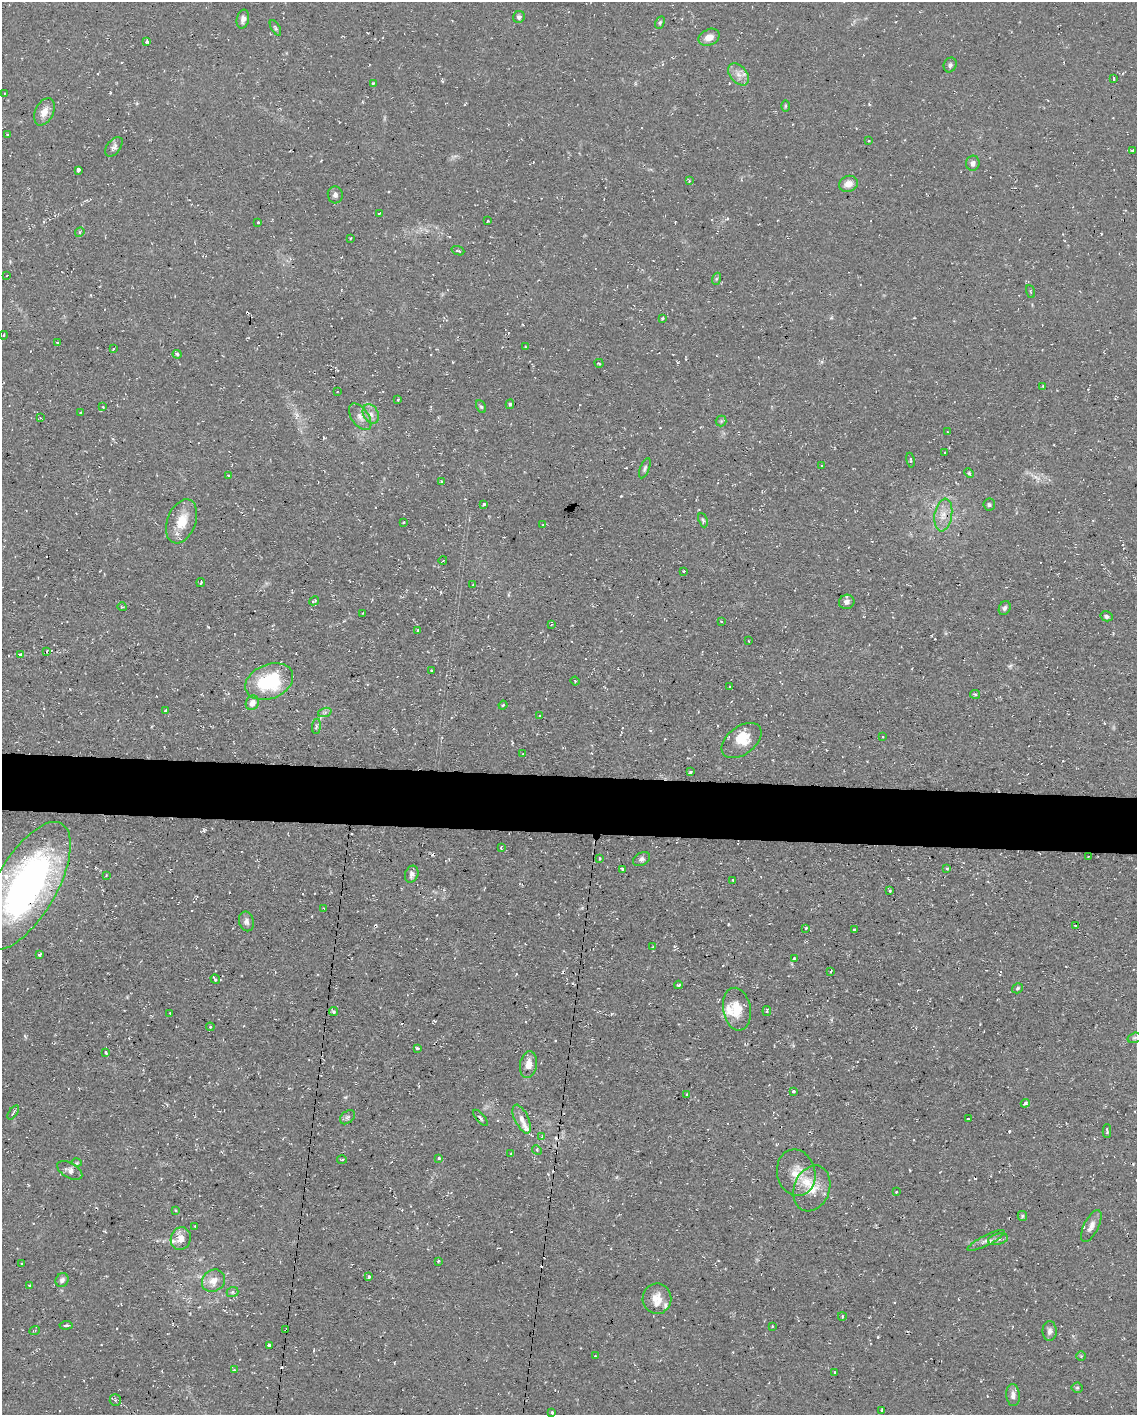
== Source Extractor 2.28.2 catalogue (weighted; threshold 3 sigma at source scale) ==
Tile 7 of 4 x 3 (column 3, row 2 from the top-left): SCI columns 2269-3403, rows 1630-3042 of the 4537 x 4562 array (HDU 1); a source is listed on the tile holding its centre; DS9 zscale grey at full resolution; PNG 1139 x 1417 px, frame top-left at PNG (2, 2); each listed source drawn as its Kron ellipse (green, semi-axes under 4 px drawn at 4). Shown black and unused: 4% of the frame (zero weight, under 2 of 3 exposures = <1% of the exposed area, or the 3 px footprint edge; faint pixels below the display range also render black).
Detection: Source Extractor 2.28.2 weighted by HDU 2 'WHT'; one run over the whole footprint, this tile lists its part. Background 0.112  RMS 0.0077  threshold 0.0345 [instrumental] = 3 sigma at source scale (4.5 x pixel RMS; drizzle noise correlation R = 1.50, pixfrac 1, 0.05/0.05 arcsec/px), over >= 5 px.
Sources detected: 203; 18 cosmic-ray / hot-pixel residue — neither listed nor drawn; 8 inside a brighter listed object's ellipse — not listed separately; the other 177 listed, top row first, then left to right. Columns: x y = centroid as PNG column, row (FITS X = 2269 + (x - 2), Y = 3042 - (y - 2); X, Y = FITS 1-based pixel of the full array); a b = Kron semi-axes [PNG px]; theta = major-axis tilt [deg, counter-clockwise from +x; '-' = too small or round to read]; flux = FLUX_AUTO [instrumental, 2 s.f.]
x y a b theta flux
519 17 6 5 - 2.5
243 19 10 6 78 3.4
660 23 6 4 63 1.2
275 28 9 4 -60 1.4
709 37 11 8 24 7.2
147 41 4 3 - 2.9
950 65 7 6 - 2.1
739 74 13 8 -48 6
1113 79 4 2 - 1.2
373 83 3 2 - 0.73
5 93 3 2 - 0.71
785 106 6 4 89 0.96
44 112 14 9 64 7.6
7 135 3 2 - 0.67
869 141 3 3 - 0.69
114 147 11 6 51 2.9
1133 150 4 3 - 1.7
973 163 7 6 - 3.2
78 170 3 3 - 21
689 181 4 3 - 0.86
848 184 9 7 21 6.3
335 195 8 7 - 2.6
379 213 3 2 - 0.81
487 221 3 3 - 1.9
258 222 3 2 - 1
80 232 5 4 - 1.2
351 238 4 2 - 0.62
458 251 6 3 -21 1.3
7 275 2 2 - 0.55
716 279 6 4 71 1.1
1030 291 7 3 -71 0.83
662 319 3 3 - 0.75
4 335 4 3 - 0.61
57 342 3 2 - 0.77
525 347 3 2 - 0.55
113 349 3 2 - 0.86
177 354 4 3 - 1.7
599 363 4 2 - 0.78
1043 386 3 2 - 0.63
337 391 2 2 - 0.5
398 400 4 3 - 0.69
510 404 5 4 - 1.2
103 407 3 2 - 0.63
481 407 7 4 -61 1.2
80 412 2 2 - 0.69
371 414 10 7 -61 4.5
360 417 15 8 -54 5.7
40 418 2 2 - 0.53
721 421 5 5 - 1.2
947 432 2 2 - 0.66
945 452 3 3 - 3.6
911 460 7 3 -79 0.9
822 466 3 2 - 0.77
645 468 10 4 68 2
969 473 5 4 - 1
228 476 3 2 - 0.74
441 481 3 3 - 1
484 504 3 3 - 1.1
989 505 6 6 - 1.5
943 515 16 8 81 8.1
703 520 7 4 -68 1.3
182 521 23 14 69 17
403 522 3 2 - 0.87
543 525 3 2 - 0.62
443 560 4 3 - 0.84
684 571 3 2 - 0.54
201 583 4 2 - 0.7
473 585 3 2 - 0.72
314 601 5 2 - 1.1
847 602 8 7 - 3.7
122 607 4 3 - 0.66
1005 608 7 5 65 2.2
363 613 3 2 - 0.48
1106 616 6 5 - 2.4
721 621 4 3 - 0.86
552 624 4 2 - 0.83
418 630 3 2 - 1.2
748 641 3 2 - 0.67
47 651 3 2 - 1.1
20 654 3 3 - 2.2
431 670 3 2 - 0.69
575 681 4 3 - 0.9
269 682 25 17 22 52
729 687 3 2 - 0.66
975 694 5 4 - 1
252 703 7 6 - 5.6
503 705 4 3 - 0.77
166 711 3 3 - 3.2
325 712 7 4 19 1.8
539 715 3 2 - 0.76
316 726 7 4 83 1.3
883 737 3 2 - 0.9
741 741 23 14 37 16
523 754 3 2 - 0.42
690 772 3 3 - 1.3
501 847 3 2 - 1.1
1088 857 2 2 - 0.51
599 858 4 2 - 0.57
641 859 9 6 29 2.6
947 868 4 3 - 0.93
622 869 3 3 - 1.4
412 874 9 6 68 3
106 875 4 3 - 0.66
733 880 3 3 - 1.2
26 886 71 30 60 280
890 891 4 4 - 1.3
324 909 4 3 - 0.71
246 921 10 7 -77 2.9
1076 926 3 3 - 1.2
806 928 3 3 - 1.4
855 930 3 2 - 0.79
653 947 4 3 - 0.88
40 954 4 3 - 3.8
794 958 4 3 - 0.91
831 971 4 2 - 0.66
215 979 5 3 - 1.7
678 985 4 3 - 1.4
1018 988 6 4 34 1.3
737 1009 21 13 -80 15
767 1011 5 3 - 0.96
334 1012 4 4 - 1.6
170 1013 3 2 - 0.53
210 1027 4 4 - 1
1134 1038 7 5 16 1.4
417 1048 4 3 - 2
106 1053 4 3 - 1.5
528 1064 13 8 81 7.3
793 1091 3 3 - 2.4
687 1094 4 2 - 0.6
1025 1103 4 4 - 2.6
13 1112 8 2 55 0.94
347 1117 8 6 40 1.8
480 1118 10 4 -50 1.4
522 1119 15 7 -65 5.3
968 1119 3 2 - 0.54
1107 1131 7 3 90 1.2
542 1136 4 2 - 0.65
537 1150 5 3 - 0.97
511 1154 3 2 - 1
439 1158 3 3 - 1
342 1159 5 2 - 0.95
77 1163 5 3 - 0.72
70 1170 14 7 -30 3.9
796 1173 23 19 -76 15
812 1188 23 17 69 17
896 1192 3 3 - 0.84
176 1210 4 3 - 0.76
1022 1216 5 4 - 1
195 1226 3 3 - 0.7
1091 1226 17 7 63 4.9
181 1238 11 10 - 7.1
998 1239 10 5 13 2.6
986 1241 20 5 27 4
438 1261 4 3 - 1.5
22 1263 3 2 - 0.6
368 1277 3 3 - 4.6
62 1280 7 6 - 2.7
213 1281 12 10 38 8.1
29 1285 4 2 - 0.86
233 1292 6 5 - 1.2
657 1299 15 14 - 10
842 1316 4 3 - 1.1
66 1325 6 3 4 1.6
772 1326 2 2 - 0.57
286 1330 3 2 - 0.87
35 1331 5 2 - 0.62
1050 1331 10 7 -88 3.1
269 1345 3 3 - 2.1
595 1356 3 2 - 0.53
1081 1356 4 4 - 0.79
234 1370 4 4 - 1.3
834 1372 3 2 - 0.78
1077 1388 5 5 - 1.2
1013 1395 11 6 -85 3.9
115 1400 6 5 - 1.5
881 1410 3 2 - 0.83
552 1412 3 3 - 1
Overlapping masked pixels (flux is a lower limit): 2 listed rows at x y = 26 886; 286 1330
Isophote crosses this tile's border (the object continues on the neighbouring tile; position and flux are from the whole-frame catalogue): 1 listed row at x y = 26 886
Unlisted compact peaks at least as high as the median listed source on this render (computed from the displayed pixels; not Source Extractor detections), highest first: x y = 1009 1131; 878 1337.